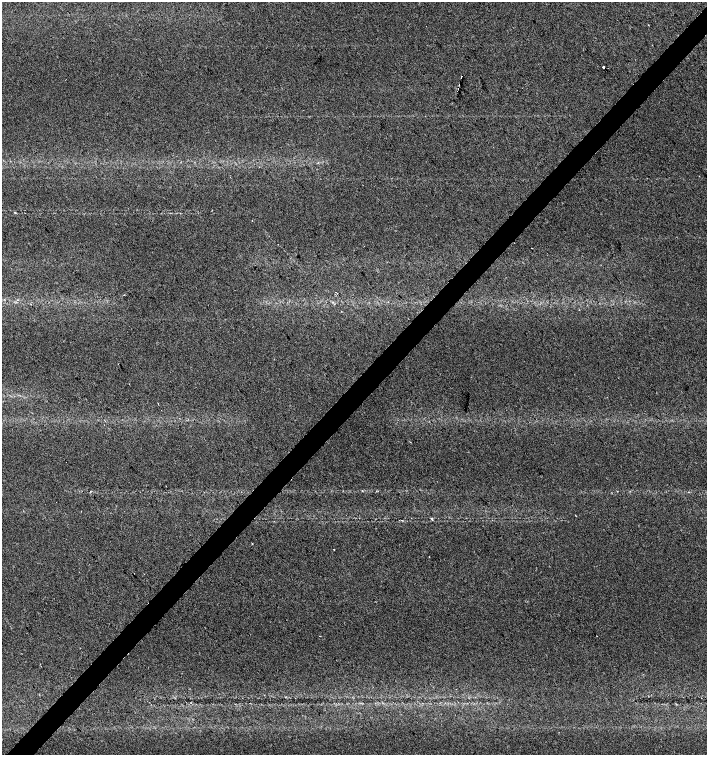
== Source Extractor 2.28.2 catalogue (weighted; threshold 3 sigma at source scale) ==
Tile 7 of 4 x 4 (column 3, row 2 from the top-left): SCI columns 2976-4385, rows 3017-4522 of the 6017 x 6028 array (HDU 1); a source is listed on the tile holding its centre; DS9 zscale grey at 2 x 2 block average (1 PNG px = mean of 2 x 2 image px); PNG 709 x 757 px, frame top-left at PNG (2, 2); no overlay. Shown black and unused: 4% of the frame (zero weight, under 2 of 3 exposures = <1% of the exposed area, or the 3 px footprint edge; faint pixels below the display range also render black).
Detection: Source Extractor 2.28.2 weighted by HDU 2 'WHT'; one run over the whole footprint, this tile lists its part. Background 0.0491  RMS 0.0071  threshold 0.0321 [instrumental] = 3 sigma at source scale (4.5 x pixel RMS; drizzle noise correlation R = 1.50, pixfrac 1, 0.0396/0.0396 arcsec/px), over >= 5 px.
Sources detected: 11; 1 cosmic-ray / hot-pixel residue — not listed; the other 10 listed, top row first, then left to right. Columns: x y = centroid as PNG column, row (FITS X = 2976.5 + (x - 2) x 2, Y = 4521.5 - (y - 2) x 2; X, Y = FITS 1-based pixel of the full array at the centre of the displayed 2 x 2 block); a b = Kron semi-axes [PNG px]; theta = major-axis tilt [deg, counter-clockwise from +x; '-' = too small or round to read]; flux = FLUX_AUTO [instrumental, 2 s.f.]
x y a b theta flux
648 25 2 2 - 0.59
603 67 2 2 - 17
461 77 3 2 - 4.3
459 85 2 2 - 3.3
15 212 3 2 - 1.4
335 292 2 2 - 1.5
158 404 2 2 - 0.9
432 519 3 2 - 1.8
334 549 2 2 - 1.8
320 636 2 2 - 1.2
Diffuse or blended objects may show on this block-average render without a row.